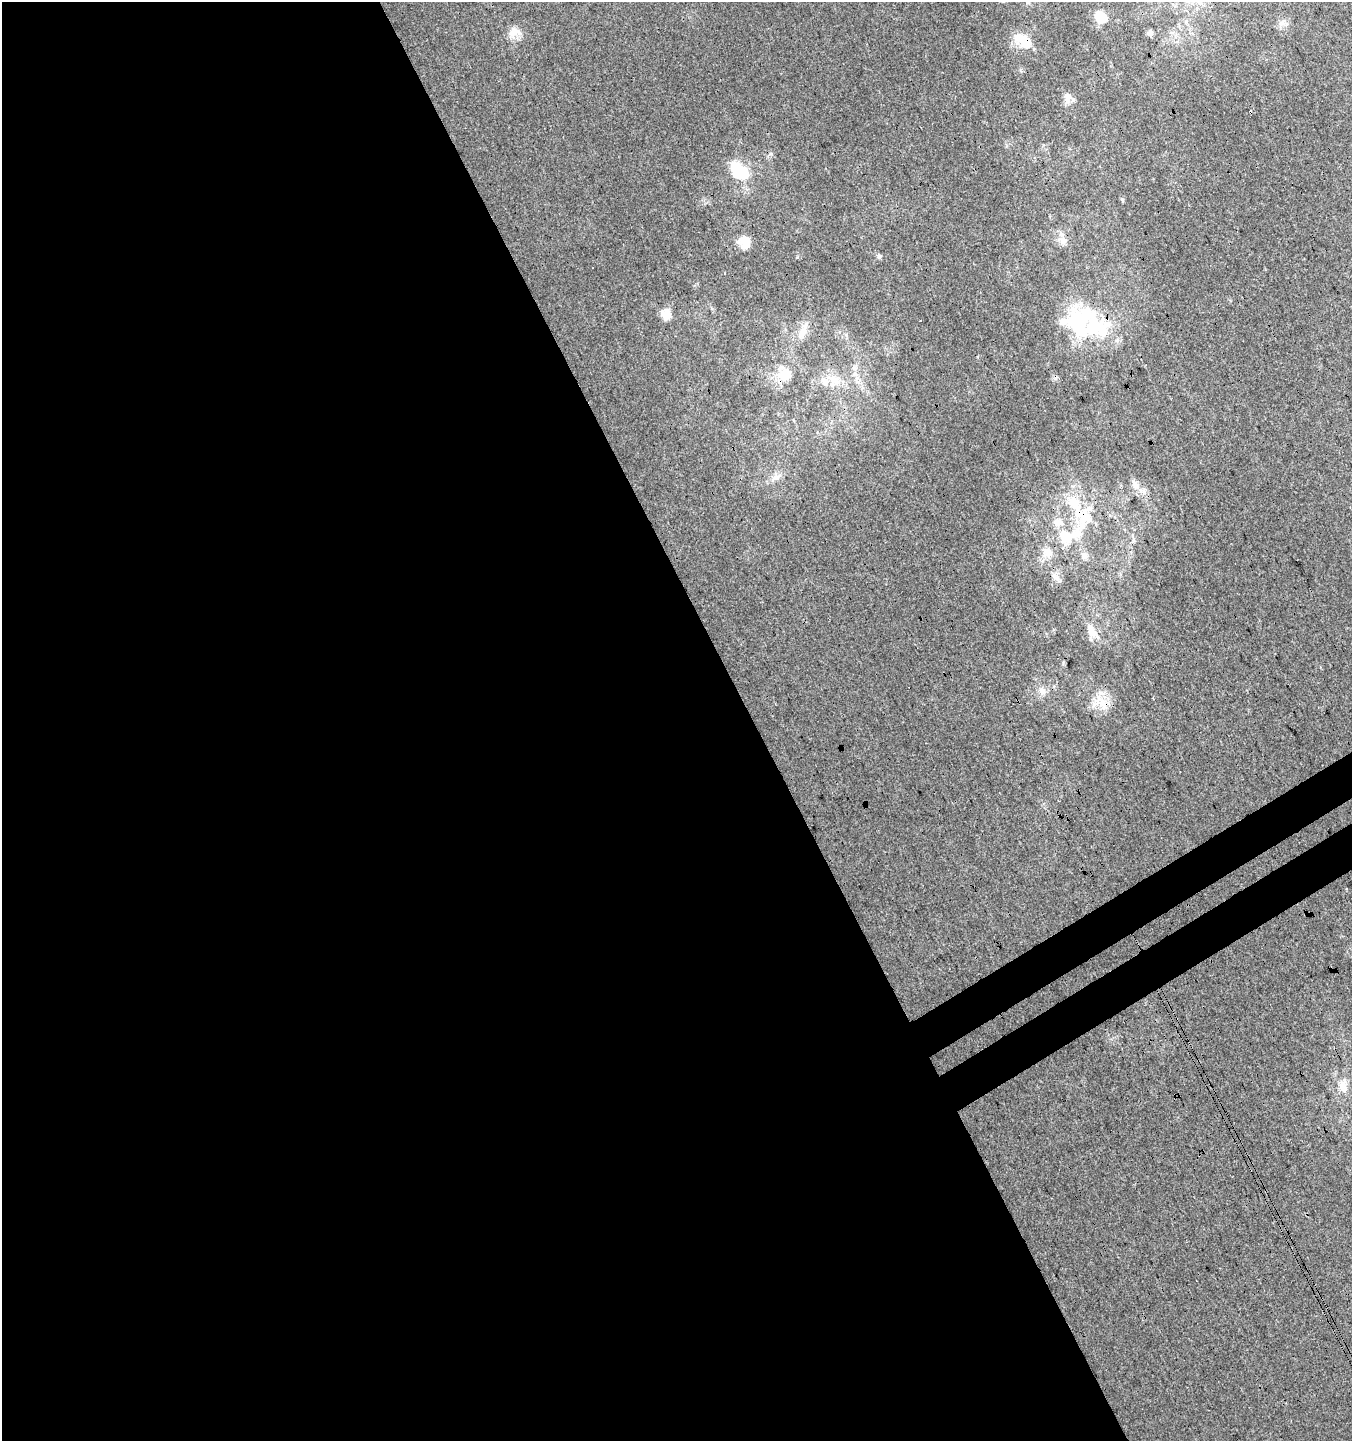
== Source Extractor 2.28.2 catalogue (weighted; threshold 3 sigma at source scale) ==
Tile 9 of 4 x 4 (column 1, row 3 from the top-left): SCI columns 197-1546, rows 1492-2930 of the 5733 x 5865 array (HDU 1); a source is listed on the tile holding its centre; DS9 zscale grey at full resolution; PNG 1354 x 1443 px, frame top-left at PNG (2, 2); no overlay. Shown black and unused: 58% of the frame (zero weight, under 3 of 4 exposures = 5% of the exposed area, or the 3 px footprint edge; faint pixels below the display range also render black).
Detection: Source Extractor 2.28.2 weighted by HDU 2 'WHT'; one run over the whole footprint, this tile lists its part. Background -0.00113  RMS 0.0036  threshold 0.016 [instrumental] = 3 sigma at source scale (4.5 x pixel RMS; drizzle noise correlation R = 1.50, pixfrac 1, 0.0396/0.0396 arcsec/px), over >= 5 px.
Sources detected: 39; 1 inside a brighter object's white glare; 1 cosmic-ray / hot-pixel residue — not listed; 9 inside a brighter listed object's ellipse — not listed separately; the other 28 listed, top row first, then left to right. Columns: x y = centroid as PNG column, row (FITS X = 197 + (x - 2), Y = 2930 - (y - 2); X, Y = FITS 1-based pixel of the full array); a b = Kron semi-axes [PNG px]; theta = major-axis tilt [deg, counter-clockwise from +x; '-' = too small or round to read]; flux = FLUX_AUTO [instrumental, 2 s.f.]
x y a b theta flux
1027 2 7 4 -89 0.6
1100 17 14 12 -29 6.5
1282 22 11 5 27 1.4
514 32 18 13 16 3.8
1150 33 7 7 - 1.2
1024 41 23 12 -38 8.7
1067 97 17 9 -86 2.6
736 169 16 11 -81 13
1122 199 7 4 -62 0.5
1063 241 10 7 35 1.8
745 242 15 13 -61 4.8
879 256 7 5 -63 0.81
666 314 14 12 -58 3.4
920 321 2 2 - 0.29
1079 324 45 35 76 32
802 332 19 10 65 4
785 374 21 17 15 8.5
832 379 18 13 -23 6
776 477 15 6 26 2.2
1136 485 13 9 -38 3
1084 515 40 29 -65 20
1048 552 14 11 -48 3.4
1084 556 10 9 - 1.7
1092 631 20 11 -70 4.2
1042 691 12 10 -59 2.6
1153 698 3 2 - 0.27
1101 702 29 14 -51 7.7
1343 1086 22 11 -87 4.8
Overlapping masked pixels (flux is a lower limit): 3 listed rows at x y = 1024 41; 1084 515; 1048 552
Isophote crosses this tile's border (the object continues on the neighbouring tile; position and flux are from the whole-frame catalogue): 1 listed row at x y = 1027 2
Unlisted compact peaks at least as high as the median listed source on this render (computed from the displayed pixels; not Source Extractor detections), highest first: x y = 797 257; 1020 70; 712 309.